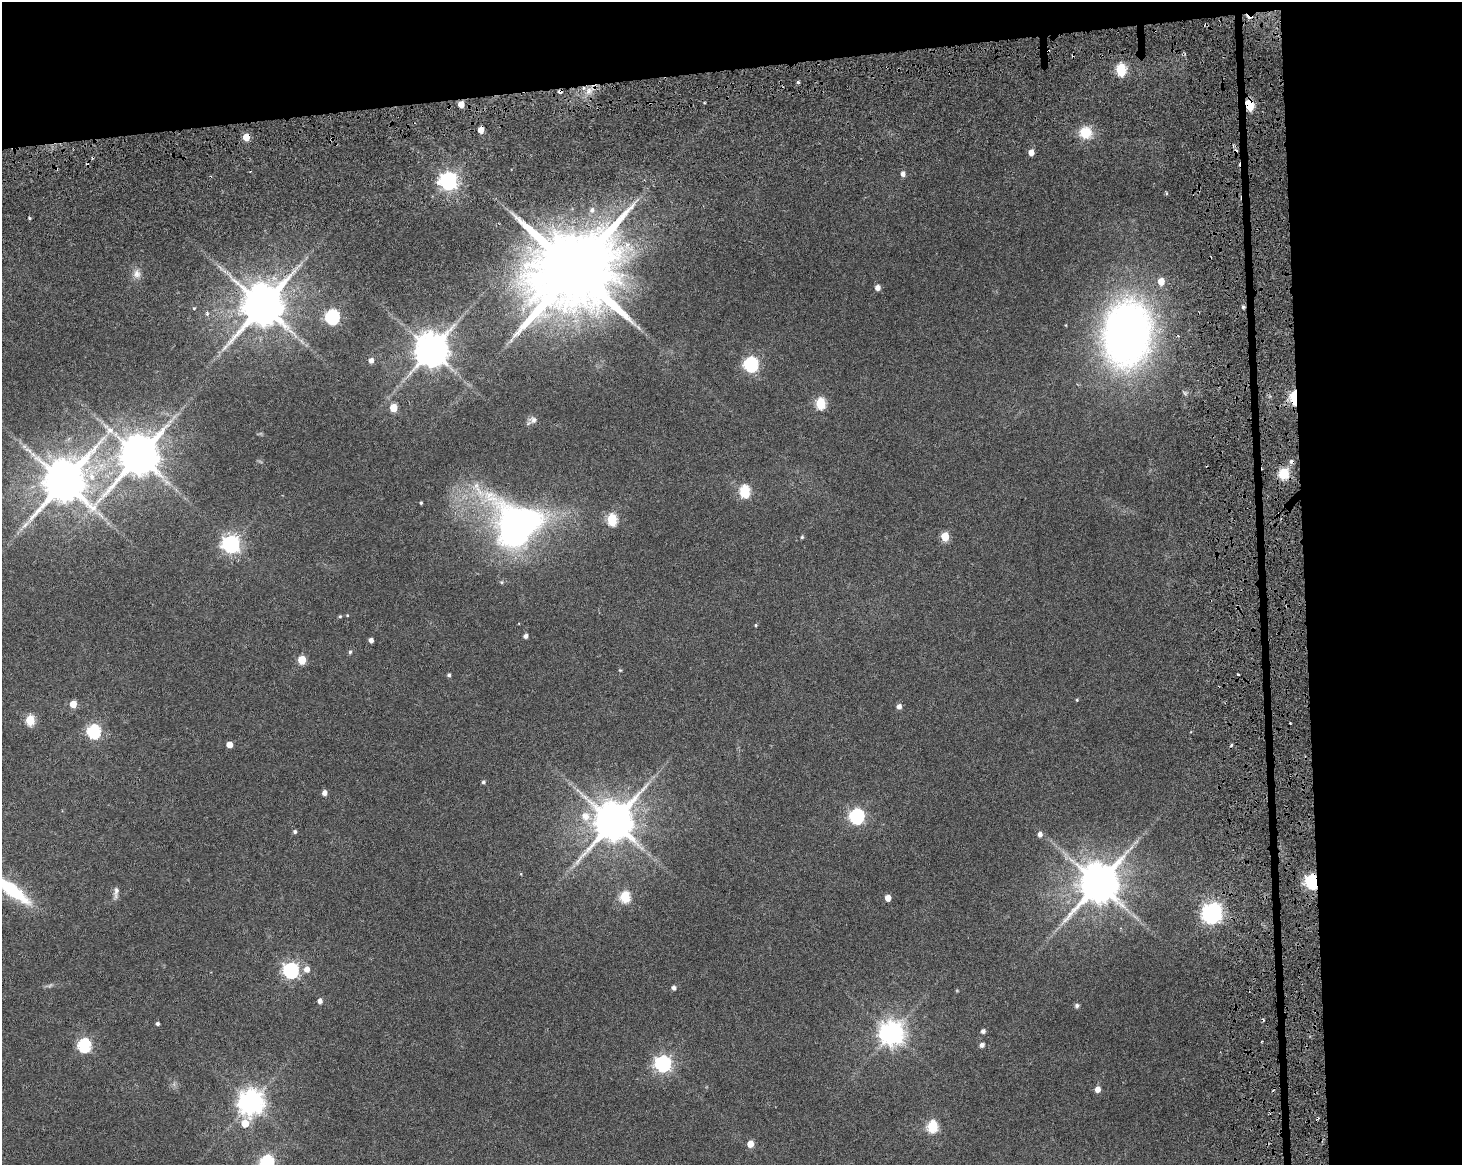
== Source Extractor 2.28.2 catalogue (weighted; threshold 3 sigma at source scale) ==
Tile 3 of 3 x 4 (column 3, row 1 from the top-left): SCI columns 2999-4458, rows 3650-4812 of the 4717 x 4901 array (HDU 1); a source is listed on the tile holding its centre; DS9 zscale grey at full resolution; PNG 1464 x 1167 px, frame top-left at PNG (2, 2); no overlay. Shown black and unused: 17% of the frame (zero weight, under 3 of 6 exposures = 11% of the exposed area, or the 3 px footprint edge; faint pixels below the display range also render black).
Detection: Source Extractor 2.28.2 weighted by HDU 2 'WHT'; one run over the whole footprint, this tile lists its part. Background 0.0622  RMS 0.0032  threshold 0.0131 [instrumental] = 3 sigma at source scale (4.09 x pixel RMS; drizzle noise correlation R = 1.36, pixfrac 0.8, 0.0396/0.0396 arcsec/px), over >= 5 px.
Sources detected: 108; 3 too faint to see at this stretch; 2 inside a brighter object's white glare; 10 cosmic-ray / hot-pixel residue — not listed; the other 93 listed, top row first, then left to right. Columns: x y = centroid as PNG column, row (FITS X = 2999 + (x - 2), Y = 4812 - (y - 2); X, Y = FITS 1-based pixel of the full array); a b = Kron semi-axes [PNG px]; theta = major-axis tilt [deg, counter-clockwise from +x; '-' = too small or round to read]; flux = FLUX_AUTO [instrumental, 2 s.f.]
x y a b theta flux
1206 24 5 3 - 0.43
1121 70 6 5 - 27
798 82 3 3 - 0.49
589 91 11 8 64 2.8
461 104 5 4 - 3.5
1249 104 6 5 - 21
481 130 5 4 - 3.7
1085 132 14 14 - 6.7
246 137 5 5 - 6.4
1031 152 5 4 - 2.7
903 174 5 5 - 1.5
448 181 7 7 - 140
592 210 8 7 - 1.2
29 218 5 3 - 0.35
574 270 25 20 77 5900
137 274 12 11 - 2.3
1161 281 6 5 - 4.2
877 288 5 5 - 1.9
262 306 13 11 63 1400
1243 307 4 4 - 0.66
194 308 4 3 - 0.29
207 314 7 5 75 0.66
332 317 7 6 - 61
1127 334 55 39 85 200
511 340 8 4 54 0.73
302 341 12 3 -55 0.79
431 350 10 9 - 770
371 360 5 4 - 1.6
751 364 7 6 - 62
1294 397 8 4 -90 34
820 403 6 5 - 22
393 408 5 5 - 7
533 420 12 9 -1 1.6
24 446 7 4 44 0.67
139 456 12 11 - 1200
1284 474 12 11 - 6.4
64 482 14 13 - 1300
744 491 6 6 - 27
421 503 3 3 - 0.37
612 519 6 5 - 25
524 521 46 20 -23 120
945 536 5 5 - 11
802 537 5 4 - 0.42
231 544 7 7 - 130
502 582 6 5 - 0.43
347 615 4 4 - 0.27
340 616 4 4 - 0.37
756 625 4 3 - 0.34
525 636 4 4 - 1.2
371 640 4 4 - 1.4
350 652 5 4 - 0.48
302 660 5 5 - 9.5
620 670 5 4 - 0.3
1238 674 3 2 - 0.31
449 675 4 4 - 0.62
1077 700 4 4 - 0.31
73 704 5 5 - 5.3
899 706 5 5 - 1.5
30 720 6 5 - 17
94 731 6 6 - 48
229 745 5 5 - 3.7
1231 745 5 3 - 0.39
483 782 4 4 - 0.66
324 793 5 4 - 1.7
586 816 17 14 -28 5.3
856 816 7 6 - 68
613 822 13 11 60 1200
295 832 5 5 - 0.67
1040 834 5 5 - 1.4
1312 881 6 5 - 72
1098 883 12 11 - 1200
11 890 51 13 -37 21
116 892 17 6 85 1.5
625 897 6 5 - 22
888 898 5 4 - 3.4
1213 912 7 6 - 110
307 969 7 6 - 2.3
291 970 7 6 - 82
674 988 5 4 - 1.1
320 1001 5 4 - 1.5
1077 1006 6 6 - 0.77
157 1024 4 4 - 0.76
983 1031 4 4 - 1.1
891 1033 8 8 - 300
84 1045 6 6 - 48
982 1045 5 4 - 1.2
663 1064 7 7 - 93
1098 1089 5 4 - 2.6
251 1103 9 8 - 330
245 1123 7 6 - 6
932 1126 6 5 - 26
750 1144 5 5 - 4.4
267 1162 7 6 - 60
Overlapping masked pixels (flux is a lower limit): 8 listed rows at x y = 1206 24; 461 104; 1249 104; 481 130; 246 137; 1243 307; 1294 397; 1312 881
Isophote crosses this tile's border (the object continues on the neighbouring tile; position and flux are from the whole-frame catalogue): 2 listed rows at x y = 11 890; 267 1162